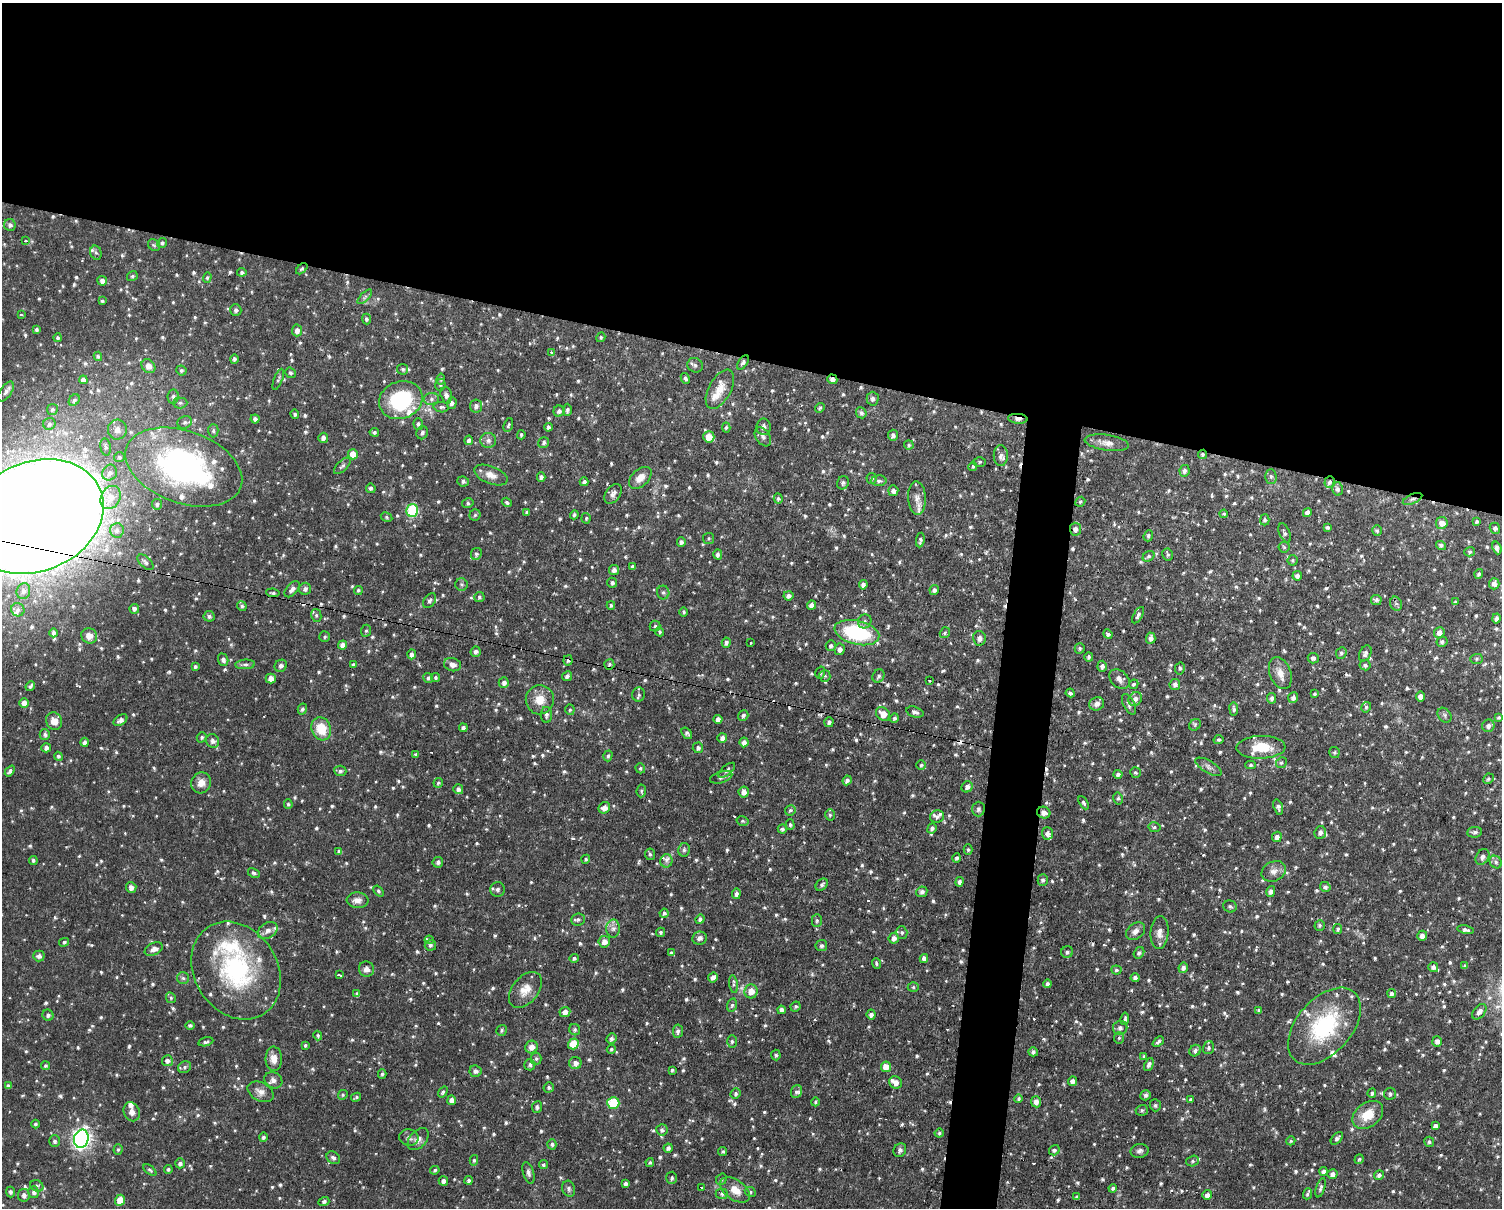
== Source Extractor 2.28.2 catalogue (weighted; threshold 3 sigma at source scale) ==
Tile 2 of 3 x 4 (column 2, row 1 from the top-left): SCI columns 1640-3139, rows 3799-5004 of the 4978 x 5004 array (HDU 1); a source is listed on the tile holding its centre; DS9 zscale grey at full resolution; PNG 1504 x 1210 px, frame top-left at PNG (2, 3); each listed source drawn as its Kron ellipse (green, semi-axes under 4 px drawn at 4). Shown black and unused: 32% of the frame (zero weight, under 2 of 3 exposures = <1% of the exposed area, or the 3 px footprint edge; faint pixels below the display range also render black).
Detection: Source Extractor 2.28.2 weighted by HDU 2 'WHT'; one run over the whole footprint, this tile lists its part. Background 0.0511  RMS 0.0061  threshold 0.0273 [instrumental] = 3 sigma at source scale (4.5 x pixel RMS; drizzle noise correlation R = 1.50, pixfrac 1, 0.05/0.05 arcsec/px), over >= 5 px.
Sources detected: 1113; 13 cosmic-ray / hot-pixel residue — neither listed nor drawn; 32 inside a brighter listed object's ellipse — not listed separately; of the other 1068, all 500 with FLUX_AUTO >= 0.995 (the completeness limit of this list) listed and drawn (568 fainter detections not listed), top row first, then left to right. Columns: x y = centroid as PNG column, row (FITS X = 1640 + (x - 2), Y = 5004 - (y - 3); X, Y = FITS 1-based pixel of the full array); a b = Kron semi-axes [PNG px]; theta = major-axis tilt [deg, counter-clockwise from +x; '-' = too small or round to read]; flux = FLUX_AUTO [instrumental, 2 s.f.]
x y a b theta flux
10 225 6 6 - 2
26 241 4 3 - 1.5
162 243 5 4 - 1.2
154 245 6 5 - 1.1
96 253 7 5 -73 1.4
302 269 7 4 43 1
242 272 4 4 - 1.5
132 276 6 5 - 1.1
207 277 5 4 - 1.1
102 281 5 5 - 3.2
365 297 9 3 45 1.2
102 301 3 3 - 1
236 310 6 5 - 1.8
21 315 3 3 - 1.5
366 319 5 4 - 1.3
36 329 4 4 - 1.5
297 330 6 5 - 2.8
601 337 5 4 - 1
58 338 4 4 - 1.2
552 352 3 3 - 2.5
98 356 5 4 - 1.2
234 359 5 4 - 1.3
743 363 8 4 57 1.7
695 365 8 7 - 1.9
148 366 8 6 -47 4.1
403 369 5 5 - 1.2
181 370 5 5 - 1.2
290 373 5 5 - 1.2
685 378 5 4 - 1.4
278 379 11 4 68 1.2
441 379 5 4 - 1.1
832 379 5 4 - 2.6
83 380 4 4 - 2.7
440 385 6 5 - 1.2
720 389 21 11 61 8.7
6 392 11 5 55 2.1
446 395 8 5 -75 1.9
173 396 7 5 82 1.5
431 399 8 6 -1 1.8
873 399 7 6 - 2.1
74 400 6 5 - 1.3
401 400 22 18 21 51
180 403 7 5 0 1.4
452 403 5 5 - 2.2
476 406 6 6 - 2
441 407 7 5 -9 1.5
820 408 5 4 - 1.1
52 410 5 5 - 1.2
567 410 6 4 88 1.6
559 411 5 5 - 1.7
861 413 6 5 - 1.8
295 414 5 4 - 1.1
255 419 4 4 - 2
1018 419 9 5 -4 3.1
185 422 7 6 - 1.6
49 424 6 6 - 1.4
418 424 6 5 - 1.4
508 425 7 4 70 1.3
548 427 4 3 - 1.8
726 427 5 4 - 1.1
764 427 8 7 - 2.2
117 430 10 9 - 4.1
213 431 6 5 - 1.3
374 432 5 4 - 1.2
422 433 7 5 66 1.6
521 435 5 4 - 1.1
893 435 6 5 - 2
709 437 6 5 - 9
763 437 10 7 -55 2.1
323 438 5 5 - 2.4
469 440 5 4 - 2.2
488 440 8 7 - 2.6
544 443 6 5 - 1.3
1107 443 22 8 -8 5.7
909 445 5 4 - 1.1
106 447 9 5 -81 1.5
353 454 5 5 - 7.3
1202 454 5 4 - 1.3
1001 456 10 7 -90 2.9
119 457 5 4 - 1
980 462 6 5 - 1
342 466 10 5 45 1.4
973 466 5 4 - 1.1
184 467 60 36 -19 150
1184 471 6 5 - 2.1
110 473 8 7 - 2.6
491 475 17 8 -21 5.6
1271 476 7 5 -89 1.5
541 477 4 4 - 2
640 478 13 8 43 5.7
871 478 5 5 - 1.2
463 481 6 5 - 1.8
879 481 8 5 1 1.6
584 482 4 4 - 1.6
1330 482 6 5 - 1.6
843 483 7 5 66 1.5
371 488 5 4 - 1.3
1338 489 6 5 - 2.1
893 491 5 5 - 2.6
613 494 11 7 55 2.8
111 497 12 9 63 6
917 498 17 9 -87 4.1
778 499 5 4 - 1.3
1413 499 10 4 24 1.9
507 502 5 4 - 1.3
1080 502 5 4 - 1
468 503 6 4 12 1.1
157 504 5 5 - 1.1
412 510 6 6 - 54
527 512 4 3 - 1.1
1307 513 4 4 - 2.7
1224 514 4 4 - 1
475 515 5 5 - 1.1
574 515 4 3 - 1.2
35 516 70 54 23 3500
387 517 6 4 -29 1
586 518 5 4 - 0.99
1265 520 5 4 - 1.5
1477 522 4 3 - 1.1
1442 523 6 6 - 4.8
1328 527 4 3 - 1.1
1495 528 5 5 - 1.5
1075 529 6 5 - 2.6
117 530 7 7 - 2
1377 531 5 5 - 1.1
1285 533 10 5 -67 1.7
1148 536 6 4 68 1.1
708 538 5 5 - 1.1
920 540 7 4 80 1.5
681 542 5 4 - 1.8
1441 545 5 4 - 1.4
1284 547 5 5 - 1.1
1497 548 6 4 -70 2.3
1470 552 5 4 - 1.1
476 554 6 5 - 1.5
718 554 5 4 - 2
1168 554 6 5 - 1.3
1149 556 6 5 - 1.5
1293 560 5 5 - 1
145 562 10 5 -43 1.7
632 567 4 4 - 1.8
614 570 5 5 - 2.5
1479 574 5 4 - 1.4
1297 576 5 4 - 2.2
612 583 5 5 - 1.5
1494 584 5 5 - 2.6
461 585 6 6 - 1.3
863 585 4 4 - 2.5
292 589 9 5 49 2.8
305 589 6 6 - 2
358 590 4 4 - 1.1
934 590 5 4 - 1.6
23 591 8 6 75 2.4
273 593 7 3 -7 1.3
663 593 7 6 - 1.6
788 596 5 4 - 2.5
479 597 5 5 - 1.1
1376 600 5 5 - 1.4
430 601 8 5 54 1.7
1455 602 4 3 - 1.1
1396 604 7 5 -74 1.5
611 605 4 3 - 1
812 605 5 4 - 2.9
242 606 5 4 - 1.2
134 609 5 4 - 1.9
18 610 7 6 - 1.8
684 612 5 4 - 1.3
316 615 6 5 - 1.3
1138 615 9 4 60 1.6
209 616 5 5 - 1.6
1496 619 5 4 - 2
865 621 7 6 - 1.7
655 626 5 5 - 1
366 631 6 5 - 1
660 632 5 4 - 1.1
53 633 4 4 - 1.8
857 633 23 12 -13 54
945 633 6 5 - 1.1
1439 633 6 5 - 3.2
1108 634 5 4 - 1.6
89 636 8 7 - 5.1
325 637 5 5 - 1.2
979 638 7 6 - 2.5
1151 638 5 4 - 2.5
750 642 3 3 - 1.3
1442 642 5 5 - 1.6
726 643 5 4 - 1.9
343 645 4 4 - 3.5
831 646 5 5 - 1.6
1080 648 5 5 - 1.3
840 649 6 5 - 2.7
476 652 5 5 - 1.8
1341 653 6 5 - 1.4
1365 653 8 5 61 1.9
412 654 5 4 - 2.1
1089 657 4 4 - 1.4
1313 658 5 5 - 1.8
1477 659 6 5 - 1.1
223 660 6 5 - 2.2
568 660 5 4 - 1.6
245 664 10 5 4 1.7
609 664 5 5 - 1.3
353 665 3 3 - 1.1
452 665 8 6 -15 3.4
1365 665 5 5 - 1.4
281 666 6 6 - 1.7
1102 666 5 4 - 2.1
195 667 4 4 - 1.2
1180 668 6 5 - 1.3
820 673 6 4 74 1.1
1280 673 16 10 -68 6.2
567 676 5 4 - 1.8
825 676 6 5 - 1.1
878 676 7 5 60 1.7
436 677 4 4 - 1.1
271 678 5 5 - 4.2
428 678 5 5 - 1.2
1119 679 11 8 -41 3.1
930 680 3 3 - 2.5
504 683 5 5 - 2.4
1134 684 5 4 - 1.2
1175 684 5 5 - 2.1
30 686 5 3 - 1.4
1070 693 4 4 - 1.5
1314 694 3 3 - 1.1
639 695 7 6 - 1.5
1420 696 5 4 - 3.2
1272 698 5 4 - 1.9
1293 698 5 5 - 2.5
1135 699 7 6 - 3.5
540 700 14 14 - 8.7
24 703 5 5 - 4.7
1097 704 7 6 - 2.7
1129 704 11 5 -63 2
1366 707 5 5 - 1.2
302 709 5 4 - 1.5
1234 709 6 4 -82 1.6
570 710 5 4 - 1
915 712 9 5 -18 2
883 714 8 6 -41 7
546 715 8 5 -89 1.8
1444 715 8 6 -50 1.3
743 716 6 5 - 1.5
1499 717 4 4 - 1.1
894 718 5 4 - 1.3
718 719 4 4 - 2.9
120 720 7 5 34 2.9
54 721 9 7 -57 6
829 722 5 4 - 2.1
1195 725 6 5 - 1.1
1488 726 6 6 - 2.4
463 728 4 4 - 1.5
321 729 12 9 -71 14
687 733 6 4 -53 1.6
45 734 5 5 - 1.6
202 737 5 4 - 1.2
722 738 5 5 - 2.4
1218 740 5 4 - 1
213 741 7 6 - 2.3
85 742 4 4 - 2.2
744 742 5 4 - 2.8
1261 747 24 11 2 17
46 748 5 4 - 2.4
698 748 5 5 - 1.8
1334 752 6 5 - 1.1
416 754 3 3 - 1.2
58 756 5 4 - 1.1
608 756 5 4 - 1.2
1281 763 5 5 - 1.1
921 765 5 4 - 1
1250 765 5 4 - 1
1208 767 15 6 -30 2.6
640 768 5 4 - 1.1
727 770 10 4 41 1.5
10 771 6 4 50 1.7
340 771 6 5 - 1.4
1135 772 5 5 - 1.2
1118 774 4 4 - 1.8
721 777 11 5 18 2
1488 779 5 5 - 1.2
847 780 5 4 - 2.2
201 783 11 9 66 5.4
438 783 5 4 - 1.1
967 787 6 5 - 2.5
458 789 5 4 - 2
641 791 6 4 84 1.2
744 792 5 5 - 3.5
1118 798 6 5 - 1
1083 803 7 4 -59 1.1
288 804 5 4 - 1.1
1278 807 8 4 -73 1.6
604 808 6 5 - 4.1
978 809 7 6 - 1.7
790 810 5 5 - 1.1
1044 813 7 5 -21 3.1
830 815 5 5 - 1.1
937 817 7 6 - 1.7
742 821 6 4 -16 1
790 824 5 4 - 1
1154 827 6 5 - 1.2
932 828 5 4 - 1.8
782 829 4 4 - 1.6
1475 832 7 5 4 1.6
1047 833 6 5 - 2.5
1320 833 6 5 - 2.2
1277 837 5 4 - 2.6
684 850 7 6 - 1.6
968 850 5 4 - 1.1
339 852 4 3 - 1.4
650 854 6 5 - 1.2
1482 857 8 6 59 1.9
957 858 4 4 - 1.4
586 859 4 4 - 1.1
33 860 4 4 - 1.4
666 861 7 6 - 2.1
438 862 5 5 - 1.7
1496 862 7 5 -52 1.5
1274 871 13 9 27 3.9
254 873 6 4 -29 1.2
1043 880 5 5 - 1.5
960 882 5 4 - 1.8
822 885 7 5 49 1.5
131 887 5 5 - 3
1325 887 5 5 - 2
498 889 7 7 - 2
378 891 6 4 -53 1
1271 891 5 4 - 2.5
922 892 5 5 - 1.9
736 894 5 4 - 1.8
357 900 11 8 -4 4
1230 906 7 6 - 1.4
664 913 4 4 - 1.4
578 919 7 6 - 1.6
700 919 5 4 - 1.6
817 920 6 5 - 1.3
1320 925 5 5 - 1.2
613 929 9 7 89 2.6
1338 929 5 4 - 1.4
1466 930 8 4 -11 2.1
268 931 10 7 33 3.5
1136 931 11 7 40 3
660 932 4 4 - 1.2
902 932 6 5 - 1.3
1160 932 16 9 85 4.9
1422 936 5 5 - 2.6
699 938 7 6 - 2.3
894 938 5 5 - 2.8
429 940 5 4 - 2.1
64 942 5 4 - 1.2
604 942 5 5 - 3.9
430 945 6 5 - 1.5
821 946 6 5 - 1.3
154 949 9 6 25 3.8
1067 952 6 5 - 1.4
671 953 4 3 - 1.3
1139 953 6 5 - 1.7
39 956 5 5 - 2.5
574 958 4 4 - 1.4
924 958 4 4 - 2.9
876 963 5 4 - 1.1
1465 966 4 4 - 1.4
1433 967 5 5 - 2.1
1183 968 5 4 - 1.7
366 969 8 7 - 3.2
1116 970 5 4 - 1.3
236 971 52 41 -57 81
339 975 4 2 - 2.2
183 978 6 6 - 1.4
713 978 5 5 - 3.5
1135 978 4 4 - 2.1
733 984 9 3 -81 1.5
1047 984 4 4 - 1.6
913 987 5 5 - 1.1
525 990 21 13 51 8.5
751 991 7 6 - 6.1
1391 993 4 4 - 1.7
357 994 4 4 - 1.7
171 998 5 4 - 1.1
732 1005 7 5 72 1.4
795 1007 5 4 - 1.2
781 1010 4 4 - 2.5
1259 1010 3 3 - 1.3
565 1012 5 5 - 3.8
1479 1012 9 5 51 3.2
48 1015 6 5 - 1.6
871 1015 5 4 - 2.4
1125 1019 6 3 83 1.3
190 1025 5 4 - 1.2
1324 1026 45 27 49 57
1120 1028 7 7 - 2.3
502 1030 5 5 - 1.2
575 1030 6 5 - 1.2
678 1031 6 5 - 1.8
318 1035 5 4 - 1
1119 1038 6 5 - 1.1
611 1039 5 5 - 1.7
732 1041 6 5 - 1.3
1437 1041 5 5 - 2.6
206 1042 7 3 14 1.4
1158 1042 6 4 42 1.5
573 1044 5 5 - 15
305 1045 4 3 - 1
531 1047 6 6 - 4.2
1208 1048 6 5 - 1.3
611 1049 4 4 - 1
1195 1051 6 5 - 1.8
1033 1052 5 4 - 1.7
776 1055 5 4 - 1.1
1144 1056 4 3 - 1.2
274 1059 12 8 -89 5.2
536 1059 6 5 - 1.2
167 1061 5 5 - 2.4
575 1063 6 6 - 3.3
530 1065 5 5 - 1.5
1149 1065 7 4 66 2
45 1066 4 4 - 1.3
185 1067 7 5 35 1.5
886 1067 5 5 - 5.9
672 1070 3 3 - 1
475 1071 6 5 - 2.4
382 1074 4 4 - 1.1
273 1080 9 7 -31 2.9
1073 1081 5 4 - 2.6
896 1082 6 6 - 3.7
8 1086 4 4 - 1.9
549 1087 5 5 - 1.3
261 1092 14 9 -27 4.3
443 1092 6 4 53 1.4
796 1092 7 5 64 1.5
1372 1093 5 4 - 1.2
736 1094 5 4 - 1.4
1390 1094 6 6 - 1.5
343 1095 5 4 - 1
1146 1095 5 5 - 1.6
356 1097 5 3 - 1
1018 1099 4 4 - 1.1
1191 1099 4 4 - 1.1
452 1100 5 4 - 3.7
815 1102 4 3 - 1.1
1036 1102 5 5 - 3.2
613 1103 6 6 - 25
1155 1105 6 5 - 1.2
537 1107 6 5 - 1.3
1142 1110 6 5 - 1
132 1112 10 8 -67 3.8
1368 1115 17 12 37 13
35 1124 4 4 - 1.2
1435 1126 4 4 - 2.1
662 1130 5 5 - 1.6
939 1133 4 4 - 1
263 1137 5 4 - 1.4
409 1138 10 8 -11 2.2
1337 1138 7 4 48 1.8
81 1139 9 7 76 280
418 1139 13 8 49 3.8
55 1141 6 5 - 1.6
1291 1141 5 4 - 1
1429 1142 5 5 - 1.2
552 1144 5 4 - 1.5
668 1148 4 4 - 2
118 1150 5 4 - 1.2
900 1150 7 6 - 1.8
1054 1150 5 5 - 1.5
1140 1151 9 7 11 2
723 1152 5 4 - 1.1
333 1158 7 5 -38 1.7
1359 1159 5 4 - 1
474 1160 5 4 - 1.1
1193 1161 6 5 - 1.3
180 1163 5 4 - 2
650 1163 4 4 - 1
543 1165 4 4 - 1.2
168 1169 4 4 - 1.2
150 1170 7 4 -40 1.1
435 1170 5 4 - 1.2
1323 1171 4 4 - 1.8
528 1173 11 5 -73 1.9
1332 1174 5 5 - 2.4
1379 1175 5 5 - 2
672 1178 6 5 - 1.7
721 1179 6 5 - 1.2
469 1180 4 4 - 1.4
443 1181 5 4 - 2.3
625 1184 4 3 - 1.6
37 1186 7 5 -27 1.3
702 1188 3 3 - 1.7
1113 1188 4 4 - 1.2
1321 1188 10 4 72 1.5
569 1189 8 6 -71 1.7
735 1190 17 10 -37 8
10 1192 5 4 - 1.4
34 1192 6 5 - 2.1
750 1192 6 4 -26 1.1
722 1194 6 5 - 1.3
1307 1194 5 4 - 1.1
24 1195 6 6 - 2.5
1207 1195 5 4 - 3.2
1077 1197 4 3 - 1.3
120 1200 6 5 - 9.7
324 1202 5 4 - 1.4
Overlapping masked pixels (flux is a lower limit): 10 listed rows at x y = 832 379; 1018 419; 1202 454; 1330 482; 1413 499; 35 516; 1075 529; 568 660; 829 722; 1044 813
Isophote crosses this tile's border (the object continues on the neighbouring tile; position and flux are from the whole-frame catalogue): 1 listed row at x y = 35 516